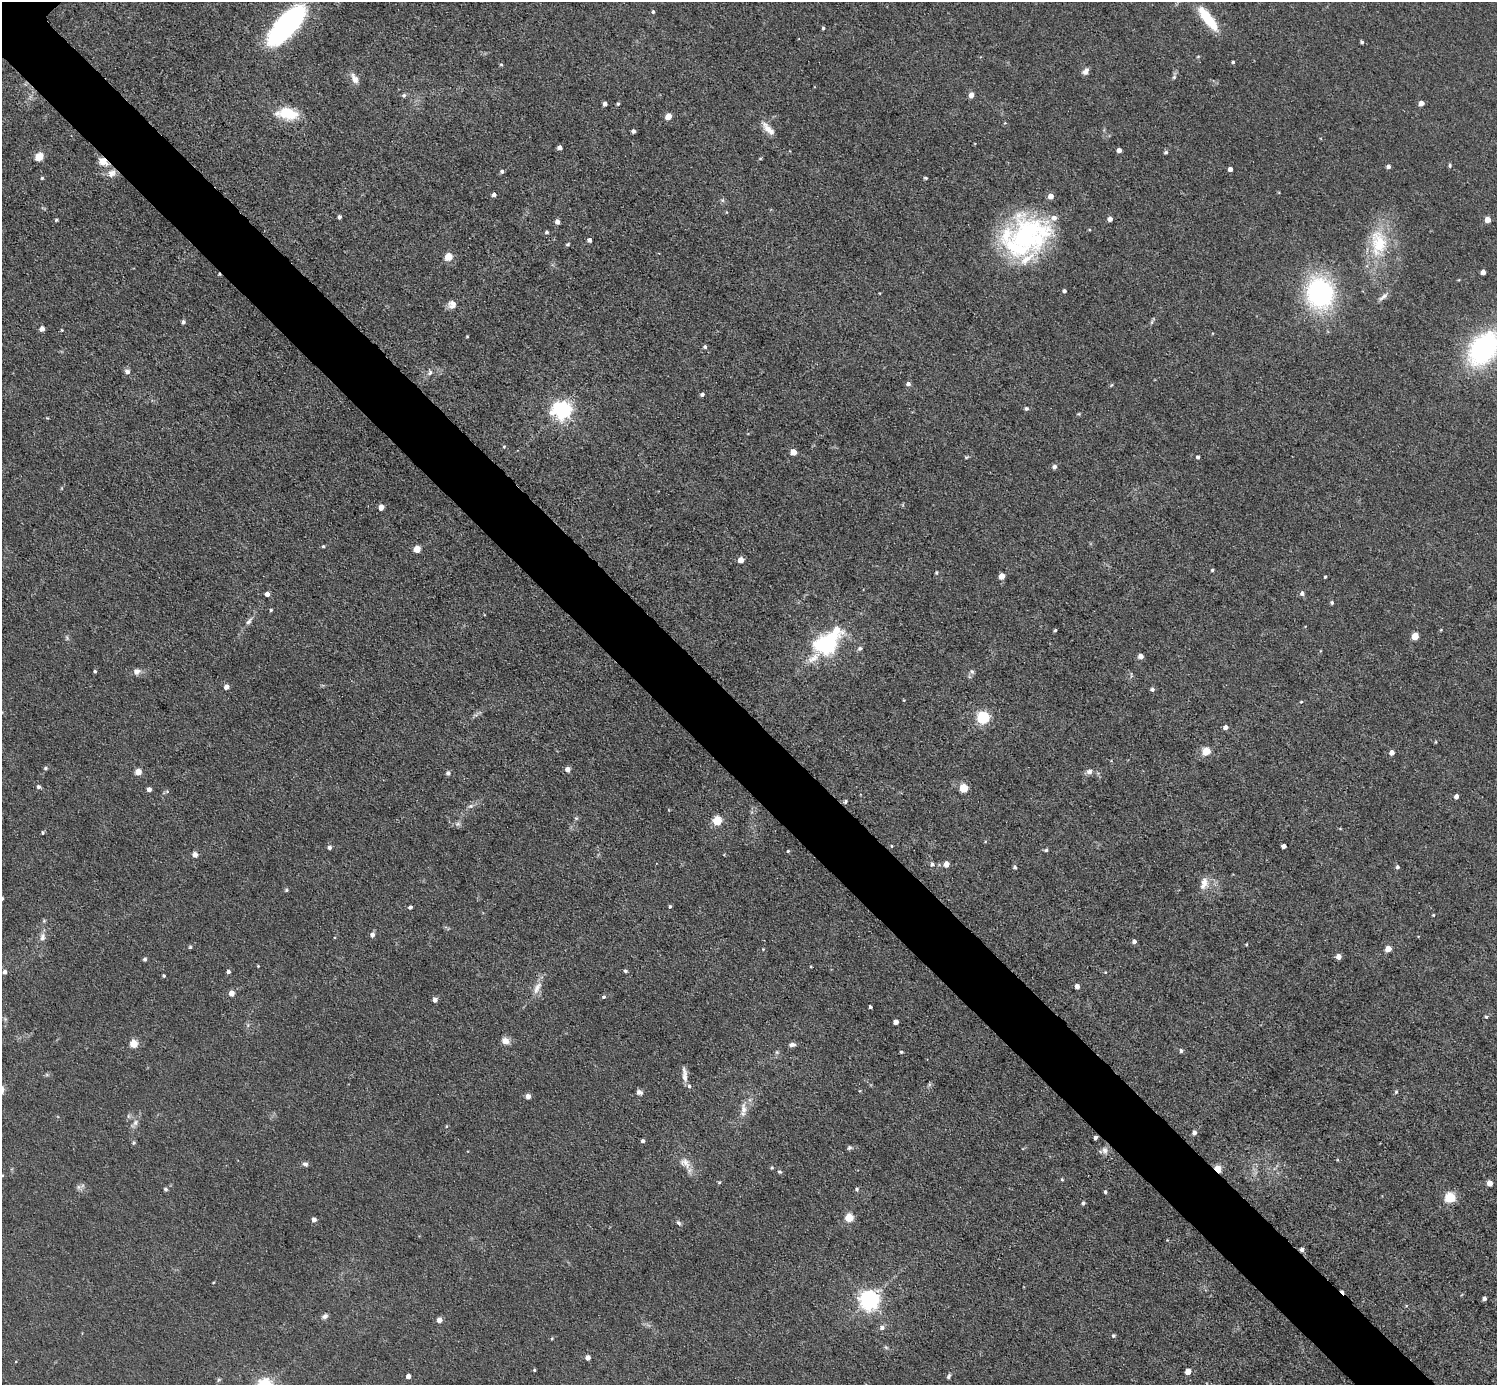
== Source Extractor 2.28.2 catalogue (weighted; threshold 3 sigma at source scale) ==
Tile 6 of 4 x 4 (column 2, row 2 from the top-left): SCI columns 1497-2991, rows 3062-4444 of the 5982 x 5981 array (HDU 1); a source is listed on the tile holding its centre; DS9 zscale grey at full resolution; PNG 1499 x 1387 px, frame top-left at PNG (2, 2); no overlay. Shown black and unused: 5% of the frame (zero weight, under 3 of 5 exposures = <1% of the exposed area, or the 3 px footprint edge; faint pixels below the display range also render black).
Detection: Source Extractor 2.28.2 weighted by HDU 2 'WHT'; one run over the whole footprint, this tile lists its part. Background 0.0512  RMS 0.0068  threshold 0.0305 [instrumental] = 3 sigma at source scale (4.5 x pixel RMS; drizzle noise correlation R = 1.50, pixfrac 1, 0.05/0.05 arcsec/px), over >= 5 px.
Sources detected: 220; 1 too faint to see at this stretch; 2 cosmic-ray / hot-pixel residue — not listed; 8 inside a brighter listed object's ellipse — not listed separately; the other 209 listed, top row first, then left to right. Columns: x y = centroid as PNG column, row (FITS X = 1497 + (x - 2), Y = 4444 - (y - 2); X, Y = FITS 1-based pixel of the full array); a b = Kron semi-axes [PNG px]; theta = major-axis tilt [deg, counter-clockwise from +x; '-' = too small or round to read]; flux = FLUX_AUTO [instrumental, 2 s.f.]
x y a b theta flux
653 12 5 4 - 1.1
1208 19 33 10 -52 24
287 24 43 17 48 140
823 28 4 3 - 1.1
1362 42 4 3 - 1.2
1198 56 5 3 - 0.64
1233 62 3 3 - 1
501 64 4 4 - 0.9
1085 71 9 6 45 3.1
1174 77 5 5 - 1.2
354 78 15 7 -57 4.6
404 95 5 4 - 1.6
971 95 5 4 - 5.4
1421 103 4 4 - 4.7
605 104 4 4 - 3.3
618 104 5 4 - 1.1
288 113 21 11 -8 26
668 117 5 4 - 10
768 129 21 7 -47 6.6
633 131 4 4 - 2.4
560 148 4 4 - 3.7
1119 150 4 4 - 4.1
1166 152 5 4 - 1.3
39 157 5 5 - 27
760 158 5 3 - 0.7
103 161 7 5 -29 11
1450 165 6 4 -90 1
1388 166 4 4 - 2.2
1230 169 4 4 - 3.4
502 171 4 4 - 1.7
111 173 11 9 44 5.5
42 178 4 4 - 0.83
926 178 4 3 - 1.1
494 195 4 4 - 2.1
726 212 5 3 - 0.57
339 217 4 4 - 2
1110 219 4 4 - 3.8
56 220 4 3 - 0.96
1487 220 4 4 - 9.1
557 222 5 4 - 3.5
547 232 5 4 - 1.3
1026 234 55 43 26 110
589 240 4 4 - 2.5
1378 243 43 24 -86 38
568 244 5 4 - 1.1
448 256 5 5 - 18
1483 272 4 4 - 4.2
1064 291 4 4 - 1.8
1320 293 35 30 -81 99
1383 297 16 6 40 3.2
452 304 10 10 - 4.2
183 322 4 4 - 1.8
1152 322 7 4 71 1.2
42 329 4 4 - 4.6
62 330 4 4 - 0.67
467 336 4 3 - 0.56
705 347 4 4 - 1.4
1483 348 35 23 53 120
127 372 8 7 - 2.6
430 373 8 6 51 2.2
908 384 5 5 - 2.3
1111 385 5 4 - 0.8
702 394 5 4 - 1.7
1026 408 4 4 - 1.6
562 410 7 6 - 350
504 447 5 4 - 0.79
793 452 5 4 - 9.8
1198 457 4 3 - 1.6
1054 467 5 5 - 2.6
381 507 4 4 - 8.2
323 546 4 4 - 0.92
417 549 5 5 - 15
741 560 4 4 - 8.6
1212 570 4 3 - 0.96
936 572 4 4 - 1
1002 576 5 4 - 8.2
1325 577 3 3 - 0.77
1302 593 6 6 - 2
267 594 4 4 - 3.7
1332 603 4 4 - 1.5
271 610 4 4 - 0.86
249 621 12 6 53 2.8
837 629 13 10 -49 13
1055 630 4 3 - 1.1
1441 630 3 3 - 0.56
1415 636 5 5 - 14
827 645 10 8 39 280
860 648 6 5 - 1.6
1141 656 4 4 - 5.7
95 671 3 3 - 1.1
137 671 9 8 - 3.7
972 671 8 5 -62 1.4
226 687 5 4 - 3.9
1152 689 5 5 - 1.7
903 700 4 3 - 0.56
1301 702 4 4 - 0.76
983 717 5 5 - 100
1226 727 5 4 - 3.4
1436 742 4 3 - 0.57
1206 751 5 5 - 25
1392 752 4 4 - 4.6
45 768 5 4 - 1.1
567 769 5 4 - 4.6
1089 771 8 7 - 2.9
138 772 5 4 - 11
448 773 6 5 - 1.4
38 787 5 4 - 1.8
964 788 5 5 - 30
149 789 4 4 - 3.3
1456 796 4 4 - 3.2
845 801 6 4 69 1.1
471 806 9 6 26 2.1
576 818 6 4 -41 0.95
717 821 5 5 - 33
458 824 8 6 20 2
43 833 4 4 - 0.92
892 846 4 3 - 0.63
1284 846 4 4 - 3.7
329 847 4 4 - 2.2
1046 850 5 4 - 1.3
788 851 4 3 - 0.84
195 854 6 6 - 3.2
932 864 6 6 - 1.7
946 864 5 4 - 6.7
1015 867 4 4 - 1.3
1397 867 5 4 - 1.6
1204 885 15 9 36 6.3
286 890 5 4 - 0.98
670 906 4 4 - 1.1
410 907 4 3 - 2
1433 915 4 3 - 0.63
44 921 5 5 - 0.94
372 935 6 5 - 2.8
42 937 12 7 89 3.4
1134 941 4 4 - 2.9
1246 944 5 3 - 0.67
190 947 4 4 - 1.1
763 949 4 3 - 0.57
1388 949 5 4 - 10
1339 956 4 4 - 5.6
145 959 4 3 - 1.7
258 966 4 3 - 0.56
625 971 4 4 - 1.5
5 972 5 4 - 2.3
228 972 4 4 - 1.6
1105 972 4 3 - 0.54
164 976 4 3 - 1
1077 986 4 4 - 5
537 988 20 8 60 6.5
231 993 5 5 - 5.7
604 997 5 4 - 1.2
435 1000 5 5 - 3.2
870 1007 3 3 - 1.6
1486 1017 4 3 - 1
5 1019 6 5 - 1.1
896 1022 4 4 - 4.6
505 1041 10 8 -22 4.8
134 1044 5 5 - 23
792 1045 8 5 4 2.4
1181 1050 4 4 - 1.7
777 1052 6 5 - 1.3
901 1052 4 3 - 1.1
684 1075 21 6 -85 4.9
639 1092 7 6 - 2.4
1396 1092 5 5 - 1
528 1096 4 4 - 4.3
743 1109 17 8 -87 5.4
128 1116 6 4 -71 1
135 1122 10 7 53 2.9
446 1126 5 3 - 0.69
1194 1132 5 4 - 2.7
1095 1138 4 3 - 2
643 1141 4 4 - 1.8
133 1143 6 3 71 0.91
849 1148 5 5 - 1.6
1104 1150 10 7 -76 3.1
685 1163 18 12 -45 7.7
305 1164 8 6 5 1.9
772 1168 5 4 - 0.8
1218 1169 5 4 - 21
779 1172 6 5 - 1.1
2 1175 5 3 - 0.7
1062 1179 4 3 - 0.94
719 1182 4 3 - 0.91
1490 1183 5 4 - 6.8
78 1187 7 4 -89 1.6
165 1189 5 5 - 1.1
857 1189 5 5 - 1.4
1105 1192 4 4 - 1.2
1450 1197 5 5 - 54
1083 1203 4 4 - 1.9
849 1218 5 5 - 28
314 1220 5 4 - 3.4
678 1223 8 4 -44 1.5
1302 1249 5 4 - 2.7
1484 1298 4 4 - 2
869 1300 7 7 - 400
325 1316 8 6 24 2.3
439 1320 4 4 - 5.4
882 1327 6 6 - 2.8
1113 1336 5 5 - 1.1
552 1338 4 3 - 0.73
886 1347 7 3 -36 1.1
588 1358 4 4 - 4.7
534 1370 3 3 - 0.84
1188 1372 4 4 - 8.5
408 1376 4 4 - 3.7
949 1376 7 4 59 1.4
219 1380 6 4 45 1
Overlapping masked pixels (flux is a lower limit): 5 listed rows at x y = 103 161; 111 173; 1095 1138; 1218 1169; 1302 1249
Isophote crosses this tile's border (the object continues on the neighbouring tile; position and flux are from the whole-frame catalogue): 2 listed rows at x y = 1483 348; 2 1175